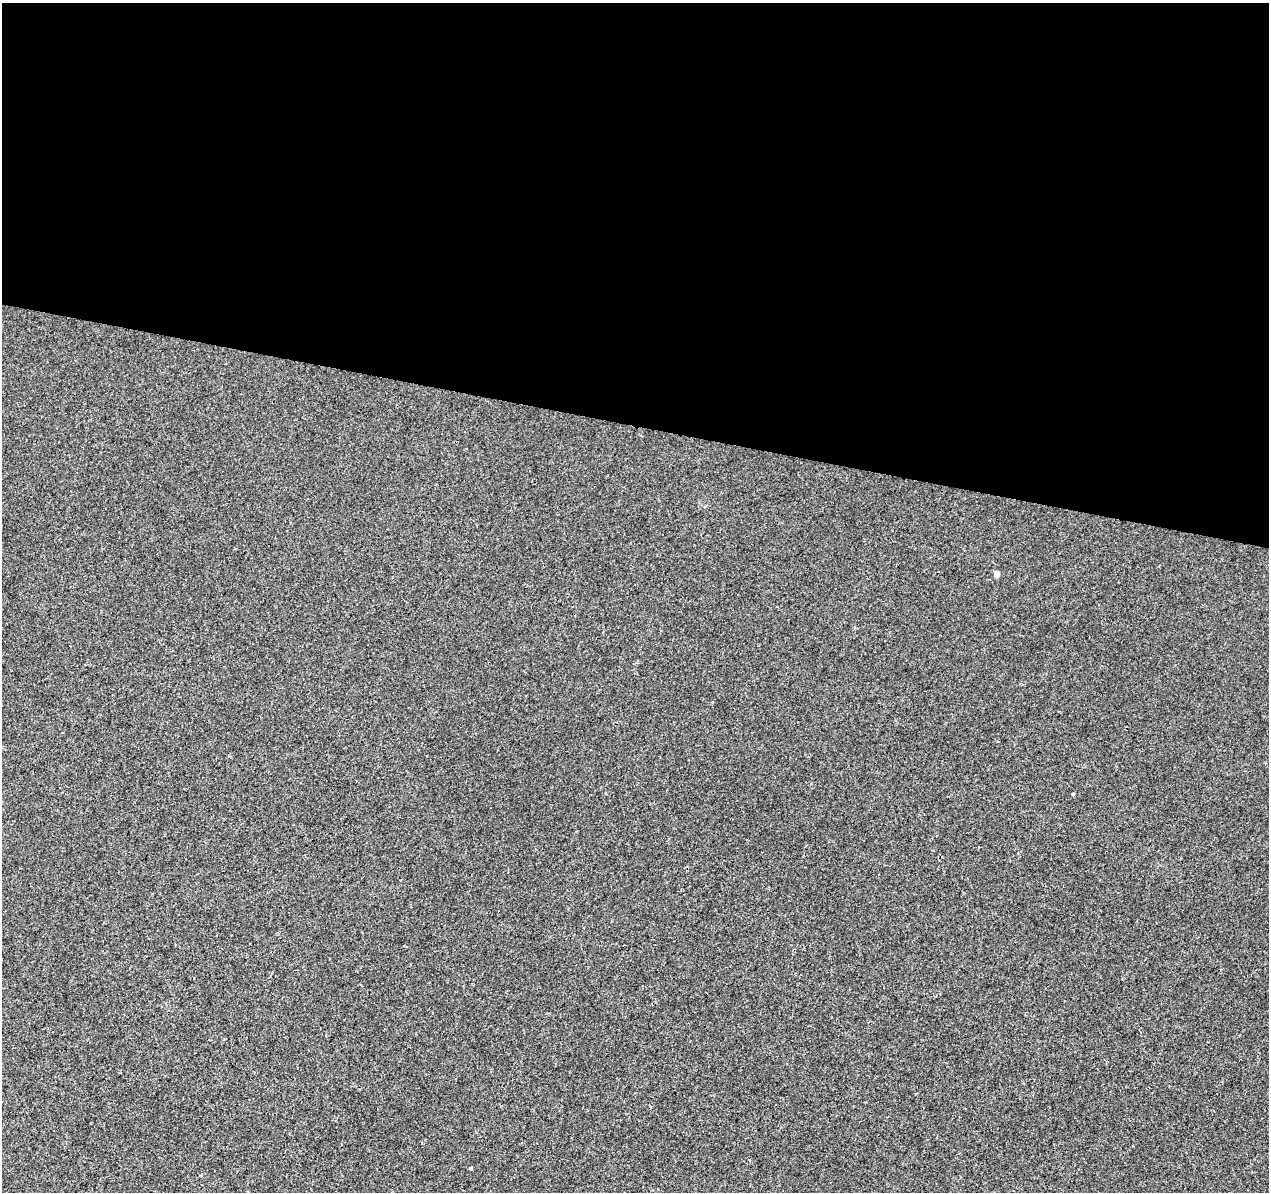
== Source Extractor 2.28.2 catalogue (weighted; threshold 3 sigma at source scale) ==
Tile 3 of 4 x 4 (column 3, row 1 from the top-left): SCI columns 2544-3810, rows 3855-5044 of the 5078 x 5267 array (HDU 1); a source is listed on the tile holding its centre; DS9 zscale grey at full resolution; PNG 1271 x 1194 px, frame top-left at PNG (2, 3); no overlay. Shown black and unused: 36% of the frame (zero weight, under 2 of 3 exposures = <1% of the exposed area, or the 3 px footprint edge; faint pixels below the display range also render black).
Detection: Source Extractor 2.28.2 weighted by HDU 2 'WHT'; one run over the whole footprint, this tile lists its part. Background 0.00233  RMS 0.003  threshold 0.0136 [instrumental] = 3 sigma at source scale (4.5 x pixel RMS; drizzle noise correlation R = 1.50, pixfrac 1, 0.0396/0.0396 arcsec/px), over >= 5 px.
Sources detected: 4; all 4 listed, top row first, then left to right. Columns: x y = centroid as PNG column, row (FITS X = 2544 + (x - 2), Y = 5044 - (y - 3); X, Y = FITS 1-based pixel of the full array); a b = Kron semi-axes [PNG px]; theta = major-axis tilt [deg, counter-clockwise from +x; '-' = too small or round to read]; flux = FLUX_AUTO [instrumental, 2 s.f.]
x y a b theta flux
997 574 5 5 - 1.6
63 733 3 2 - 0.27
1073 794 3 3 - 1.3
471 1169 4 3 - 0.39